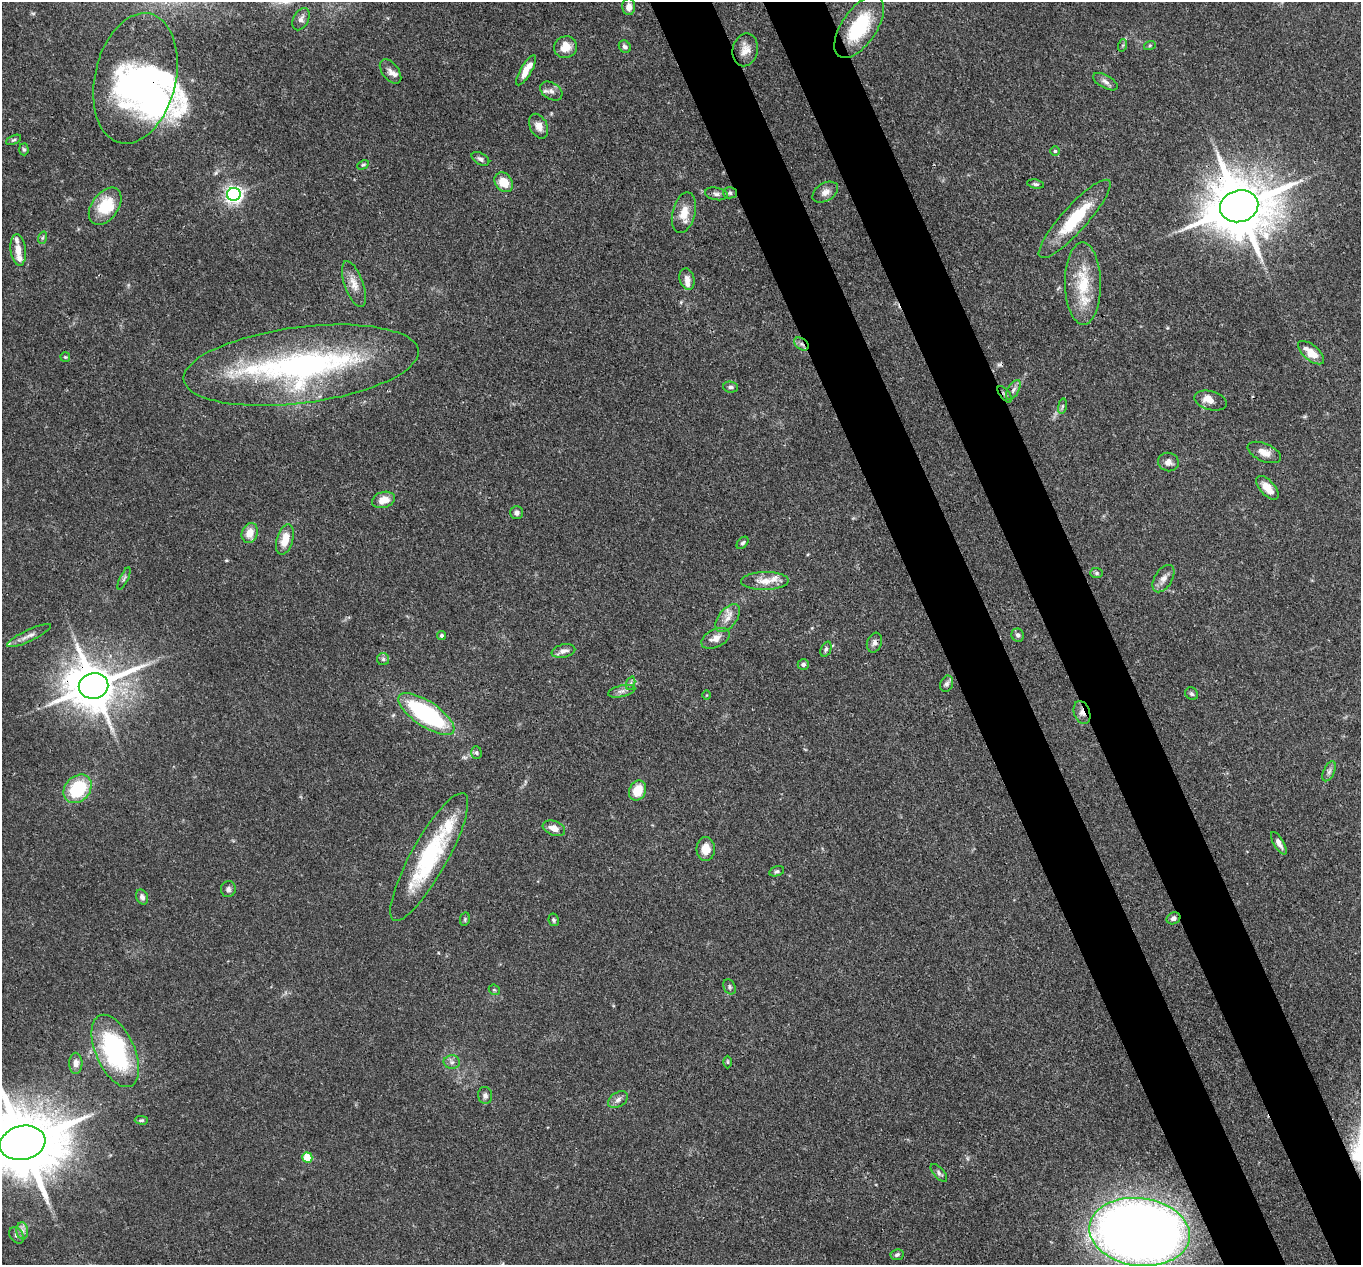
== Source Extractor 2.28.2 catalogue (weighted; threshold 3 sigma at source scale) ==
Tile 6 of 4 x 4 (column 2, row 2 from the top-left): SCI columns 1457-2815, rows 2863-4125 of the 5639 x 5584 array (HDU 1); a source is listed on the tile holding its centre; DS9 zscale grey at full resolution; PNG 1363 x 1267 px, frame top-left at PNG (2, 2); each listed source drawn as its Kron ellipse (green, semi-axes under 4 px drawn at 4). Shown black and unused: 9% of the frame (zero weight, under 3 of 4 exposures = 8% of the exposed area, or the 3 px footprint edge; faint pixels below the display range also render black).
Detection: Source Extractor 2.28.2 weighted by HDU 2 'WHT'; one run over the whole footprint, this tile lists its part. Background 0.0914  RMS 0.0038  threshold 0.0172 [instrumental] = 3 sigma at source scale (4.5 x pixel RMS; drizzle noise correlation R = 1.50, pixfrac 1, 0.05/0.05 arcsec/px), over >= 5 px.
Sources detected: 118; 3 inside a brighter object's white glare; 1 cosmic-ray / hot-pixel residue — neither listed nor drawn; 11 inside a brighter listed object's ellipse — not listed separately; the other 103 listed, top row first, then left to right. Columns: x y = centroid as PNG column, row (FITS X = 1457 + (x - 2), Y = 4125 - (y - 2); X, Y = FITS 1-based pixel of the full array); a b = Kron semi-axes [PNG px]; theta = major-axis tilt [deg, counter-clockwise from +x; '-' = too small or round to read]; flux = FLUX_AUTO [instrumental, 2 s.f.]
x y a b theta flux
629 7 8 6 87 2.7
301 19 12 7 63 1.8
859 27 36 17 55 24
1123 45 6 4 71 0.57
1150 45 6 4 19 0.53
565 47 12 10 26 4.8
625 47 7 5 -46 1.2
745 50 17 12 78 4
526 70 17 5 60 4.8
390 71 14 8 -53 2.5
135 78 66 40 77 82
1105 82 14 6 -28 1.6
551 91 12 8 -32 2.1
539 126 13 8 -64 2.8
14 140 8 4 25 0.58
24 149 6 4 -87 0.61
1055 151 4 4 - 0.57
480 159 10 5 -30 1.2
363 165 6 4 28 0.55
504 182 10 8 -51 6.4
1036 184 8 4 -9 0.83
825 192 14 9 31 2.8
730 193 7 5 0 0.78
234 194 7 6 - 170
716 194 12 6 -10 1.4
105 206 21 13 54 13
1239 206 19 16 14 3000
684 213 21 11 76 5.8
1075 219 51 12 48 19
42 238 6 4 71 0.63
18 250 16 7 -83 3.6
687 279 11 7 -74 2.3
1083 283 41 18 -89 17
354 284 24 9 -70 4.3
801 344 8 5 -36 1.3
1311 353 16 7 -40 6.5
65 357 5 4 - 0.51
301 365 118 38 7 110
731 387 7 5 -5 1.1
1013 390 11 5 60 1.4
1005 394 10 5 -51 0.9
1211 401 16 9 -15 3.8
1062 406 8 4 81 0.7
1264 452 18 9 -23 3.7
1168 462 10 9 - 2.3
1267 488 14 7 -47 5.1
383 500 12 8 15 4.5
517 513 6 6 - 1.3
250 533 10 8 69 4.8
285 540 16 8 74 6.3
742 543 7 5 48 0.77
1097 573 6 5 - 0.7
124 578 12 3 64 0.8
1163 579 15 9 58 2.7
765 581 24 9 1 5
728 618 16 9 51 3.2
441 635 4 4 - 0.79
1018 635 6 6 - 1.1
29 636 24 5 25 2.4
716 638 15 9 27 3.2
874 643 10 7 69 1.6
826 649 8 5 68 0.95
563 651 12 6 14 2
383 659 6 6 - 0.84
803 664 6 5 - 1.1
631 683 7 4 71 0.76
947 684 8 6 68 1.1
94 686 15 12 10 1700
622 691 14 5 13 1.7
1192 694 7 6 - 0.8
707 695 5 3 - 0.33
1082 712 12 8 -70 2.2
426 714 32 12 -34 52
476 752 6 5 - 0.84
1329 771 10 5 65 1.3
78 789 16 12 46 23
638 791 10 8 67 8
554 828 11 7 -22 3
1279 843 12 5 -59 2.1
706 849 12 9 -90 4.8
429 857 72 18 61 42
777 871 7 5 16 0.72
228 889 8 7 - 1.2
142 897 8 5 -69 1.5
1174 918 7 5 25 1.4
465 919 7 5 80 0.61
554 920 6 5 - 0.73
730 987 8 5 -65 0.87
494 990 6 5 - 0.55
115 1051 38 19 -66 55
452 1062 8 6 -1 1.3
727 1062 6 4 -90 0.55
76 1063 10 6 89 2.4
485 1095 8 7 - 1.4
618 1100 11 7 32 1.7
141 1120 6 4 -1 0.64
23 1143 23 17 13 4300
307 1158 5 5 - 13
939 1173 11 5 -48 1.1
22 1231 8 6 -84 1.4
1140 1232 50 34 -7 560
16 1235 9 6 -56 1.2
897 1255 6 5 - 0.85
Overlapping masked pixels (flux is a lower limit): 7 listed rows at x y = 135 78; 1239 206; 801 344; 1005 394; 94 686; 1082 712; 1174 918
Isophote crosses this tile's border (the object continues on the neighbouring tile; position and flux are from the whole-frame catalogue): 1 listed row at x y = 23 1143